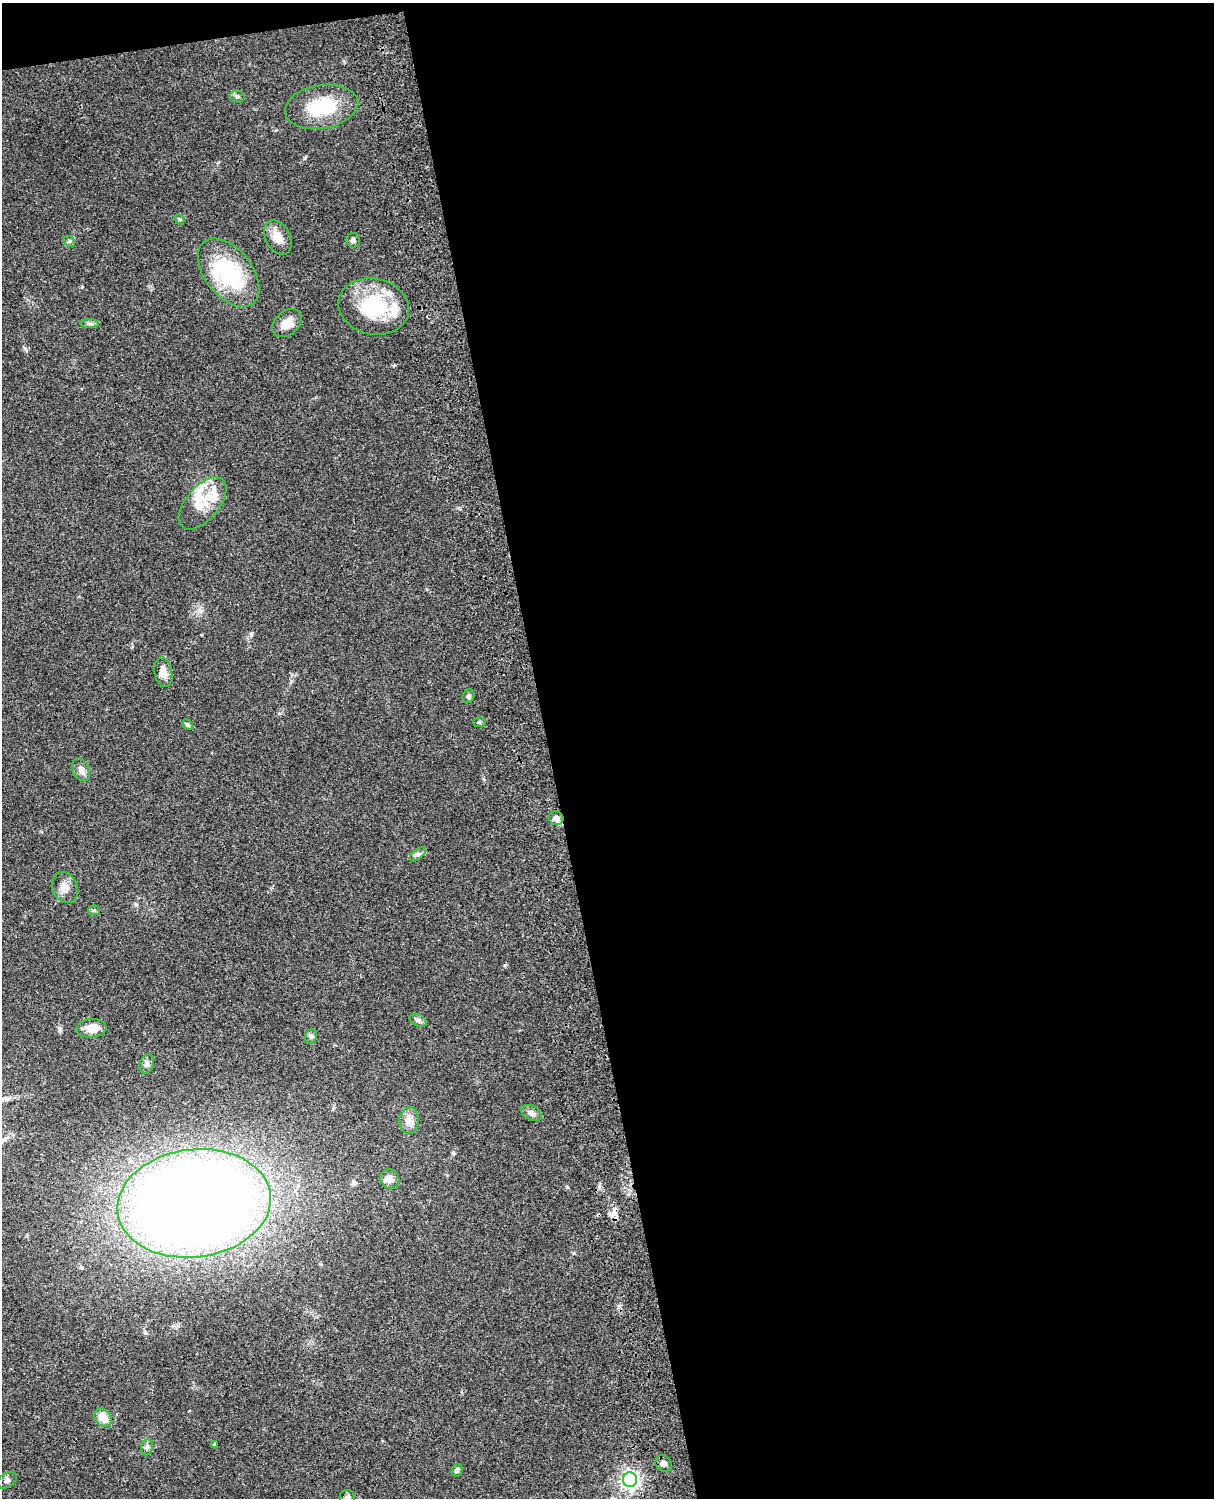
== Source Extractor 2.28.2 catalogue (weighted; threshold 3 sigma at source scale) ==
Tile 4 of 4 x 3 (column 4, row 1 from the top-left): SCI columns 3757-4968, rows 3268-4763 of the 5087 x 4927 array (HDU 1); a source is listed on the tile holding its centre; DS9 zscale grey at full resolution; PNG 1216 x 1500 px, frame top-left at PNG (2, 3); each listed source drawn as its Kron ellipse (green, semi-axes under 4 px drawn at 4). Shown black and unused: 56% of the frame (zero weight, under 3 of 4 exposures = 6% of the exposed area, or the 3 px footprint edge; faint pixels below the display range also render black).
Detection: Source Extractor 2.28.2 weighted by HDU 2 'WHT'; one run over the whole footprint, this tile lists its part. Background 0.0787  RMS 0.0058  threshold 0.0262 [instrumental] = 3 sigma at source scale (4.5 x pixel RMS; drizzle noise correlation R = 1.50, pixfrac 1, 0.05/0.05 arcsec/px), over >= 5 px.
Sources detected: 41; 1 cosmic-ray / hot-pixel residue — neither listed nor drawn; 4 inside a brighter listed object's ellipse — not listed separately; the other 36 listed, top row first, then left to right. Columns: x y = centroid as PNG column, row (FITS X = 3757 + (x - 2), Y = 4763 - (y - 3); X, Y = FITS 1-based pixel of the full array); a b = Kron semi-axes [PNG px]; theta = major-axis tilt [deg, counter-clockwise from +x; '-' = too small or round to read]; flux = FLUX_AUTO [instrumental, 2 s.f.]
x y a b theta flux
237 96 7 6 - 1.4
322 107 37 21 9 30
179 219 6 4 -44 0.79
278 238 18 12 -63 7.2
353 240 7 6 - 1.7
69 241 6 4 -44 0.97
229 273 39 23 -52 51
374 306 35 28 -12 39
287 323 16 11 43 6.7
89 324 9 4 0 1.4
203 503 31 16 49 14
163 672 15 9 -80 6
468 696 7 5 69 1.2
479 722 6 5 - 1
188 725 6 4 -43 1.1
81 770 12 8 -64 3.2
556 818 7 6 - 3.8
418 854 9 5 36 1.7
65 887 16 12 -67 5.1
94 910 5 5 - 0.89
418 1020 9 6 -22 1.6
92 1028 15 9 4 7
311 1037 7 5 69 1.2
147 1064 9 7 72 2
531 1113 11 7 -28 2.6
409 1120 13 9 85 4.5
390 1179 10 9 - 3.7
194 1203 77 54 7 990
103 1418 10 7 -48 7.9
214 1444 4 3 - 0.6
147 1447 8 6 76 1.6
664 1464 9 7 -41 2.4
457 1470 6 5 - 1.4
7 1480 10 7 33 1.9
630 1480 7 7 - 240
347 1497 7 7 - 1.8
Overlapping masked pixels (flux is a lower limit): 1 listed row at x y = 630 1480
Isophote crosses this tile's border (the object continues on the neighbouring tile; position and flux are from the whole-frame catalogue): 1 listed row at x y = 347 1497
Unlisted compact peaks at least as high as the median listed source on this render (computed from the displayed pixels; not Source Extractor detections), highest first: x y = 25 348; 394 365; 251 634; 59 1028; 82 287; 304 158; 453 1153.